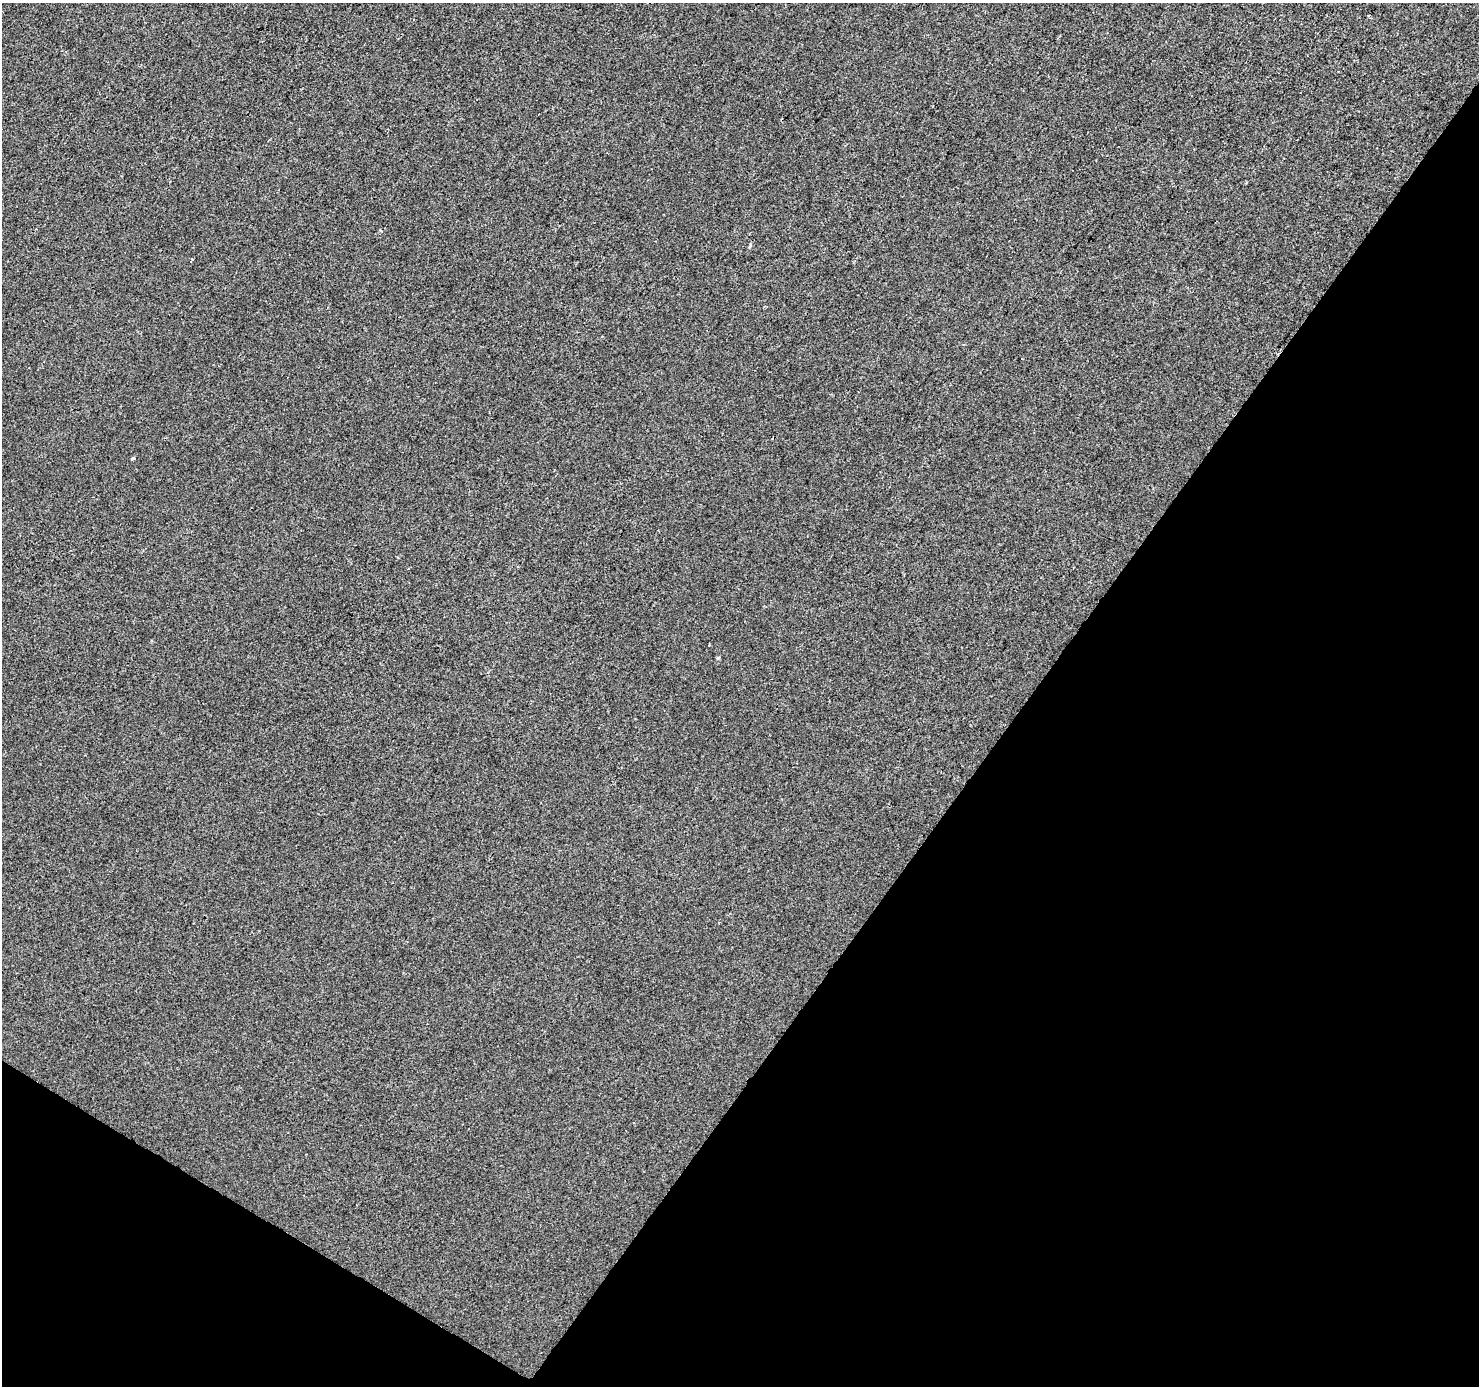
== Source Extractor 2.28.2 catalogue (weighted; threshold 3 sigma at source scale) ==
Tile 15 of 4 x 4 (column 3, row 4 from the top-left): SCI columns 2961-4437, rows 253-1636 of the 5915 x 5974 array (HDU 1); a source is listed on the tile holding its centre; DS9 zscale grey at full resolution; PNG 1481 x 1388 px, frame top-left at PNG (2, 3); no overlay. Shown black and unused: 35% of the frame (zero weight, under 2 of 3 exposures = <1% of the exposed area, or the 3 px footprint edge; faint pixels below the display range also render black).
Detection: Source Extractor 2.28.2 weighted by HDU 2 'WHT'; one run over the whole footprint, this tile lists its part. Background -2.79e-04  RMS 0.0042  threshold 0.0188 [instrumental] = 3 sigma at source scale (4.5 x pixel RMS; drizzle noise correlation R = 1.50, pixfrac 1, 0.0396/0.0396 arcsec/px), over >= 5 px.
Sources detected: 4; all 4 listed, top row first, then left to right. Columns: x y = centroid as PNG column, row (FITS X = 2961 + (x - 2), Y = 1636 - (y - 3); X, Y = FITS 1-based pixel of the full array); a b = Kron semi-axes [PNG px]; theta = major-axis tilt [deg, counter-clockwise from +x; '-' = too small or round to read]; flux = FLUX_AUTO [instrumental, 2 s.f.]
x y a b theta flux
380 231 4 3 - 0.59
192 259 3 3 - 1.8
133 458 4 3 - 1.5
718 658 5 4 - 0.5